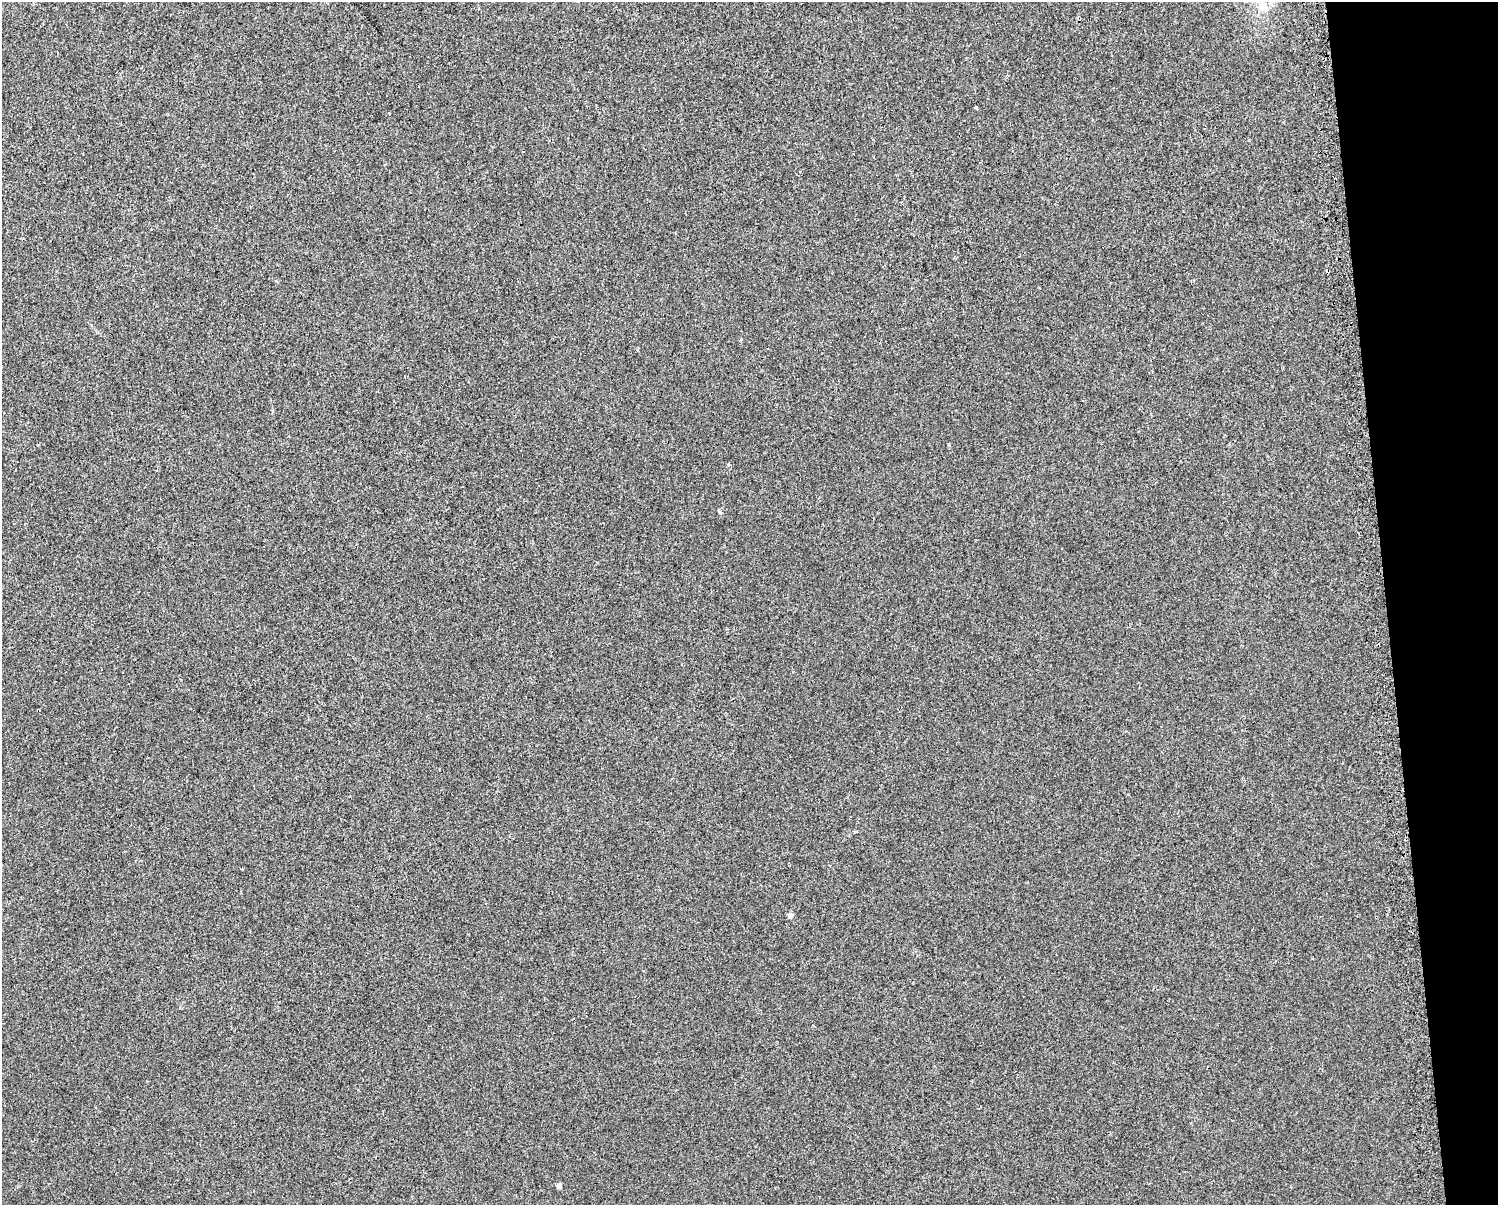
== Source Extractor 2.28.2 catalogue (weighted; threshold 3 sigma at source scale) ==
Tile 9 of 3 x 4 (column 3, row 3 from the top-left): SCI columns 3047-4542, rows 1242-2444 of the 4643 x 4891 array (HDU 1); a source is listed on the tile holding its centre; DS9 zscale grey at full resolution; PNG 1500 x 1207 px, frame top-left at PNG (2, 2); no overlay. Shown black and unused: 7% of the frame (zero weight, under 2 of 3 exposures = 3% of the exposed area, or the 3 px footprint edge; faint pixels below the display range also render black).
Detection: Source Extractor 2.28.2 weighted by HDU 2 'WHT'; one run over the whole footprint, this tile lists its part. Background 0.0013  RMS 0.0053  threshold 0.024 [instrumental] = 3 sigma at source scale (4.5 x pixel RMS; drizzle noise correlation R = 1.50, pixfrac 1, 0.0396/0.0396 arcsec/px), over >= 5 px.
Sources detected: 6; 2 cosmic-ray / hot-pixel residue — not listed; the other 4 listed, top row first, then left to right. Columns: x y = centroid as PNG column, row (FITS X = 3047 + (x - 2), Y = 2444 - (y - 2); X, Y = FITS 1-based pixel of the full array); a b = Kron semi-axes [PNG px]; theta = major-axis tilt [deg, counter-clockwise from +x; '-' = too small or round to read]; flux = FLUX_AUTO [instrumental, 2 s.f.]
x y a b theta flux
1262 6 16 11 83 7
975 108 4 3 - 0.52
728 464 5 4 - 0.73
559 1186 4 4 - 3.5